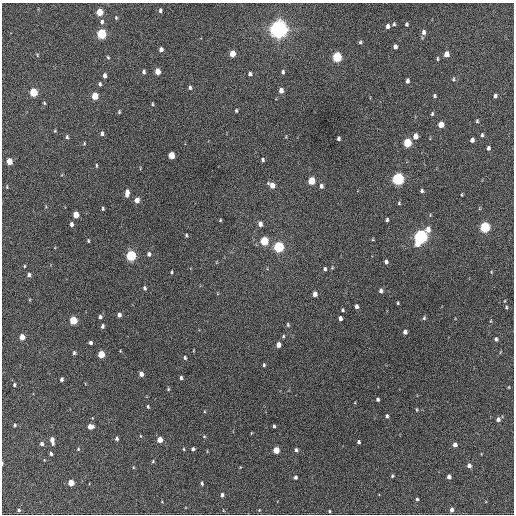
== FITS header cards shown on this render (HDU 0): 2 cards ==
NAXIS1  =                  512 / Axis length
NAXIS2  =                  512 / Axis length

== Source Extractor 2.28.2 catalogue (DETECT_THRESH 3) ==
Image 512 x 512 px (HDU 0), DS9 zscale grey, 1 PNG px = 1 image px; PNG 516 x 516 px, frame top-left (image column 1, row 512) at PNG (2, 3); no overlay
Background 282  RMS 16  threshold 49.1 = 3 sigma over >= 5 px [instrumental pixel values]
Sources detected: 156; all 156 listed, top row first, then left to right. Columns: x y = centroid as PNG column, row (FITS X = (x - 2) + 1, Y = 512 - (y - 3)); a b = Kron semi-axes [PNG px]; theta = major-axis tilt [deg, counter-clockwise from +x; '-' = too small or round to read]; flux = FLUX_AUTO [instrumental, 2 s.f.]
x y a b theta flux
160 10 5 4 - 2200
100 12 5 4 - 22000
116 18 5 4 - 1300
102 22 8 5 84 3400
394 24 5 4 - 1500
406 24 4 3 - 1600
387 26 5 4 - 3600
279 29 7 6 - 830000
423 32 6 5 - 4200
101 34 5 5 - 78000
360 42 4 4 - 1600
395 47 5 4 - 3800
161 49 4 4 - 3700
232 54 5 4 - 13000
446 54 5 4 - 10000
37 55 5 4 - 1100
108 57 5 4 - 1300
337 57 6 5 - 73000
437 59 5 3 - 1300
158 71 5 4 - 13000
144 72 5 4 - 2500
283 72 5 4 - 2100
250 74 4 4 - 2400
105 75 5 4 - 3500
453 79 6 4 70 1500
407 81 5 3 - 3000
100 84 4 3 - 1800
190 87 5 4 - 2300
281 90 6 5 - 6100
33 92 5 4 - 40000
95 96 5 4 - 24000
434 96 4 4 - 1600
495 96 4 3 - 2900
44 103 4 3 - 1100
152 104 4 3 - 1100
236 111 3 3 - 1500
119 112 5 4 - 1200
432 114 5 3 - 1500
477 121 4 3 - 1400
441 124 5 4 - 14000
55 131 4 4 - 990
102 133 6 4 86 2500
482 135 5 4 - 1900
415 136 5 4 - 8500
67 137 6 4 -77 1700
338 138 4 3 - 2000
472 140 5 4 - 3900
84 143 4 4 - 1000
407 143 5 5 - 43000
488 148 5 4 - 2400
171 155 5 4 - 20000
263 160 5 4 - 2000
9 161 5 4 - 16000
96 165 6 3 -90 1200
398 179 6 5 - 200000
311 181 5 5 - 25000
272 185 6 5 - 9500
321 186 6 5 - 3200
7 187 4 3 - 920
422 191 5 4 - 2200
127 193 7 4 82 7300
462 195 4 2 - 930
137 200 5 5 - 6400
399 203 4 4 - 1300
103 209 4 3 - 1500
76 215 5 4 - 14000
220 220 4 3 - 1200
387 220 4 3 - 1800
71 224 5 4 - 3100
260 224 6 5 - 5000
485 227 5 5 - 100000
428 229 6 5 - 7800
186 235 4 3 - 1400
421 237 7 5 67 330000
373 239 4 4 - 930
88 241 4 3 - 1100
264 241 5 5 - 43000
279 247 6 5 - 100000
149 254 5 5 - 3600
131 256 5 5 - 99000
386 262 4 4 - 2700
24 266 4 3 - 940
325 269 4 4 - 2000
171 272 4 3 - 1300
491 272 4 3 - 860
29 275 5 5 - 2800
144 288 5 4 - 2100
381 291 5 4 - 3200
315 294 5 4 - 6500
398 303 3 3 - 1200
356 306 4 4 - 3700
506 307 5 4 - 1400
343 310 4 3 - 1400
119 315 4 4 - 4000
100 317 5 4 - 2300
340 318 4 4 - 3800
424 318 6 5 - 1800
73 320 5 4 - 37000
491 321 5 3 - 1100
288 325 5 4 - 1600
102 326 5 4 - 2400
405 332 4 4 - 4200
283 336 5 4 - 1400
22 337 5 4 - 11000
496 339 5 5 - 2300
90 343 4 3 - 2800
278 345 5 4 - 7100
74 353 5 4 - 2000
101 354 5 4 - 26000
185 358 4 3 - 1700
264 365 4 3 - 1500
141 374 5 4 - 5400
181 378 4 3 - 2100
61 379 4 3 - 2800
14 385 4 3 - 1400
509 387 4 2 - 750
168 389 5 4 - 1300
378 399 4 3 - 2300
148 407 4 3 - 1400
416 409 5 3 - 1300
387 416 5 4 - 2200
498 419 5 4 - 3800
15 425 3 3 - 1400
274 426 4 3 - 1800
90 427 5 4 - 9500
251 433 4 3 - 730
141 436 4 3 - 810
204 436 4 4 - 1100
117 438 4 4 - 2500
52 440 7 4 -79 6900
160 440 4 4 - 13000
359 442 3 3 - 2000
42 444 5 5 - 2900
455 444 4 4 - 4900
78 449 5 5 - 1300
184 449 4 3 - 1100
193 449 4 3 - 2200
276 450 5 4 - 18000
296 450 5 4 - 2400
51 454 3 3 - 2400
153 461 4 4 - 1300
2 463 4 2 - 1000
469 465 4 4 - 4200
133 467 5 3 - 1000
392 476 4 4 - 1400
295 477 4 3 - 2700
449 477 4 4 - 4700
71 483 4 4 - 16000
202 483 4 3 - 2100
222 495 4 4 - 3100
417 499 3 3 - 1800
162 502 4 2 - 660
19 510 4 4 - 2000
259 510 5 4 - 1000
451 510 4 4 - 4100
329 511 3 3 - 1100
At the frame edge (FLAGS 8, measured only in part): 1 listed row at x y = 2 463